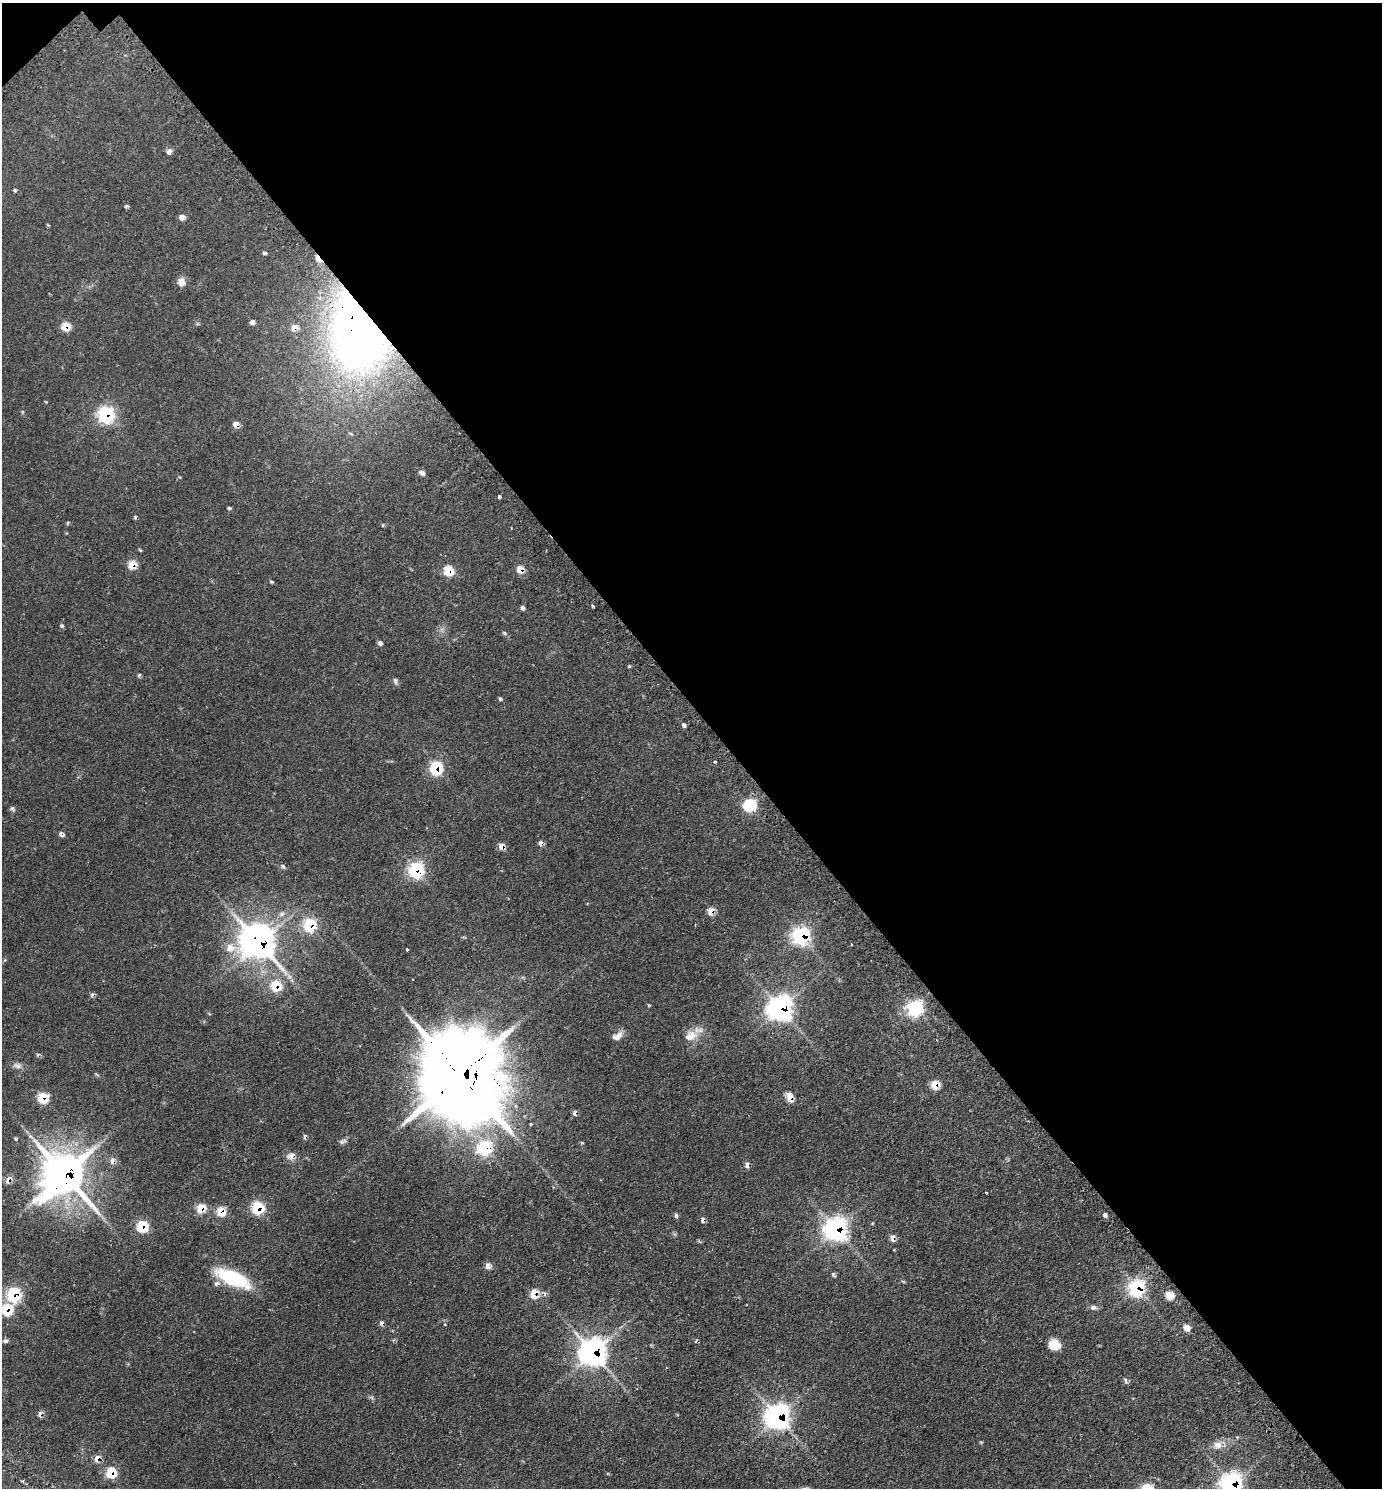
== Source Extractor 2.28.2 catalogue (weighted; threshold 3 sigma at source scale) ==
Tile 3 of 4 x 4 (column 3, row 1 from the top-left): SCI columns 3090-4469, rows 4507-5992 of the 6036 x 6039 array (HDU 1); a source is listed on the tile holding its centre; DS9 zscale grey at full resolution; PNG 1384 x 1490 px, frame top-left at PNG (2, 3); no overlay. Shown black and unused: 48% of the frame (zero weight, under 2 of 3 exposures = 4% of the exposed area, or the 3 px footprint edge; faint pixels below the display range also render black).
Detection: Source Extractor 2.28.2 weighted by HDU 2 'WHT'; one run over the whole footprint, this tile lists its part. Background 0.136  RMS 0.0079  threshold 0.0356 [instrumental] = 3 sigma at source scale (4.5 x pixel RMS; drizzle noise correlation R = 1.50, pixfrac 1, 0.05/0.05 arcsec/px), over >= 5 px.
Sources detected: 109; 1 too faint to see at this stretch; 3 inside a brighter object's white glare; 12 cosmic-ray / hot-pixel residue — not listed; the other 93 listed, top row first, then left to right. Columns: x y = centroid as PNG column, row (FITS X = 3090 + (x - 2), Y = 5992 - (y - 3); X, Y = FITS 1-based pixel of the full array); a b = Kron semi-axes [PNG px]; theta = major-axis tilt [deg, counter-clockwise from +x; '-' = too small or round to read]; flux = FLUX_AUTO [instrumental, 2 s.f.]
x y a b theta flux
169 151 6 5 - 4.4
15 190 5 4 - 0.99
126 206 5 4 - 1.1
182 217 6 6 - 4.5
264 253 5 5 - 1.7
318 259 7 4 -57 17
182 282 11 9 -89 4.8
252 322 4 4 - 4.8
66 326 6 6 - 16
294 328 8 6 26 6
359 328 63 44 -84 570
106 415 8 8 - 120
236 425 6 5 - 5.8
422 473 8 6 -23 2.3
499 497 3 3 - 17
229 508 5 4 - 1
67 523 5 3 - 0.82
383 525 5 3 - 0.68
140 550 5 3 - 0.76
132 565 7 6 - 13
520 570 6 5 - 11
448 571 6 6 - 25
271 582 7 3 -8 0.91
593 606 4 3 - 1
522 608 5 4 - 1.9
61 625 5 5 - 1.2
504 633 5 4 - 1
380 643 6 5 - 1.9
139 675 6 4 65 1.1
395 681 9 5 -79 1.7
500 699 5 4 - 1
684 725 4 4 - 2.5
715 762 4 2 - 0.87
436 768 7 6 - 60
750 805 6 6 - 120
502 846 6 6 - 6.1
283 866 6 5 - 1.7
416 870 8 7 - 92
711 911 6 5 - 9.8
309 925 7 6 - 52
801 936 8 8 - 140
259 943 13 11 -65 930
230 948 11 10 - 8.7
407 949 3 2 - 1
276 986 8 7 - 20
649 1005 5 3 - 0.67
780 1008 10 9 - 360
915 1008 6 6 - 240
617 1036 15 8 30 5.1
691 1036 19 13 22 10
38 1054 6 4 20 0.95
18 1066 12 7 -18 3
459 1074 38 22 -54 13000
935 1085 6 6 - 16
789 1097 8 5 -75 12
42 1098 7 6 - 24
531 1124 3 3 - 1.8
16 1139 3 3 - 1.6
485 1148 6 6 - 120
291 1156 13 8 31 4.4
112 1161 8 6 76 3.9
63 1174 16 15 - 1900
8 1180 7 5 58 6.2
986 1193 3 2 - 0.74
201 1208 7 6 - 15
257 1208 7 7 - 40
221 1211 8 7 - 16
1105 1215 4 4 - 2.9
676 1216 5 4 - 1.7
142 1226 7 7 - 29
836 1229 10 9 - 270
892 1238 6 5 - 5.8
894 1250 3 2 - 0.65
488 1266 7 6 - 4.6
833 1275 7 4 -88 1.2
233 1278 42 15 -24 44
1136 1288 8 7 - 110
13 1294 8 7 - 52
534 1294 7 6 - 15
1169 1296 5 5 - 28
1093 1307 9 6 13 2.4
7 1310 7 7 - 28
445 1324 3 2 - 0.7
1186 1328 5 4 - 14
5 1341 6 6 - 1.4
1054 1345 12 11 - 11
592 1352 11 10 - 450
1126 1381 7 3 -89 1.5
777 1417 10 10 - 320
1218 1445 13 10 11 6
97 1458 7 6 - 6
111 1473 8 7 - 21
1231 1484 10 9 - 220
Overlapping masked pixels (flux is a lower limit): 42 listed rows (the first 20) at x y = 318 259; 66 326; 294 328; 359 328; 106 415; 236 425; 132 565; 520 570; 448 571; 436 768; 502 846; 416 870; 711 911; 309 925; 801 936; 259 943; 276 986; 780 1008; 459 1074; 935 1085
Isophote crosses this tile's border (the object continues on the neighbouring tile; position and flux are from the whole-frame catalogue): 2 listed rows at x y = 7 1310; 1231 1484
Unlisted compact peaks at least as high as the median listed source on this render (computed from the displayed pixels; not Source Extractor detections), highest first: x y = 12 808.